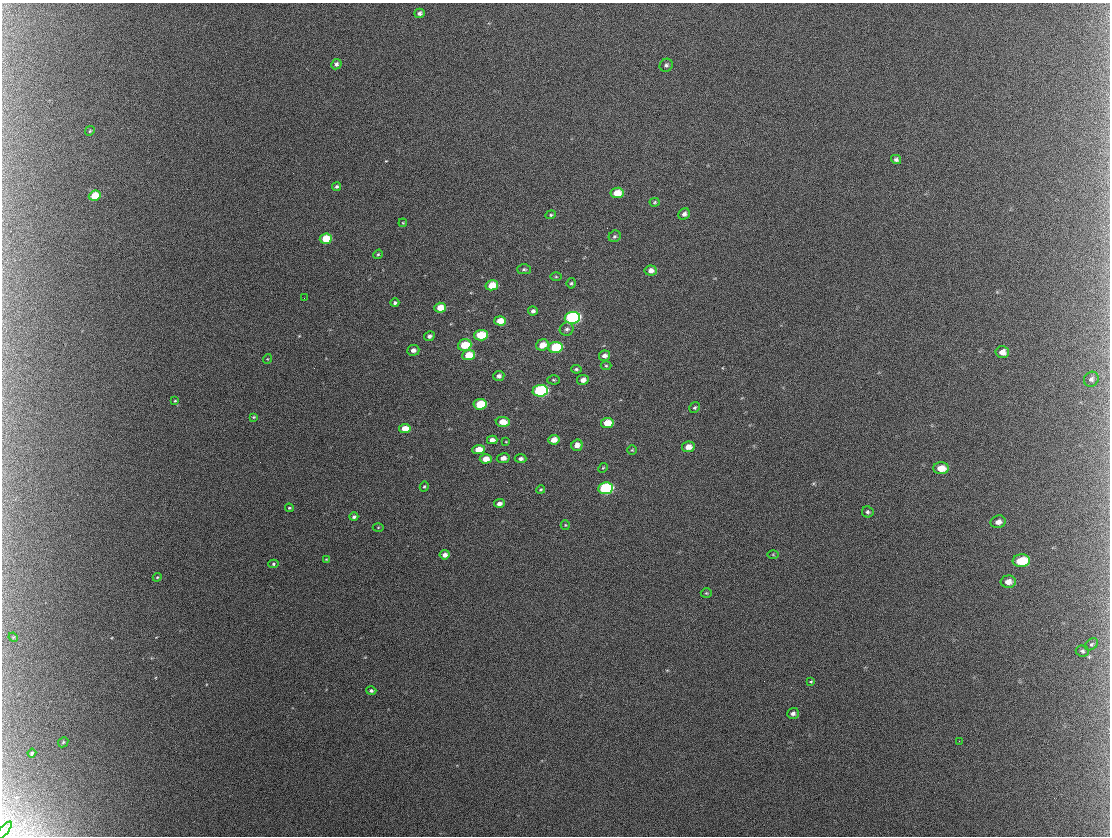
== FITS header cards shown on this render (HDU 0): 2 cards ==
NAXIS1  =                 1108 / length of data axis 1
NAXIS2  =                  834 / length of data axis 2

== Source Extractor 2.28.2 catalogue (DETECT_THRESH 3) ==
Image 1108 x 834 px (HDU 0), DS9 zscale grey, 1 PNG px = 1 image px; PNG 1112 x 838 px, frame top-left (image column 1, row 834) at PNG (2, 3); each listed source drawn as its Kron ellipse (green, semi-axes under 4 px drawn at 4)
Background 3270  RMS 41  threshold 123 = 3 sigma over >= 5 px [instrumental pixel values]
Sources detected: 91; all 91 listed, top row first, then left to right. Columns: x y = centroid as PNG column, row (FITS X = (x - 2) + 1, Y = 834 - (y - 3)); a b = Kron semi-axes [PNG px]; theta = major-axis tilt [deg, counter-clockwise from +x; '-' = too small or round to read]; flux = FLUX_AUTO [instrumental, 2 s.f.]
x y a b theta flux
420 13 5 4 - 8200
336 64 5 5 - 7800
666 65 7 6 - 7000
90 131 5 4 - 3500
896 159 5 4 - 6000
337 187 4 4 - 5200
617 193 7 5 8 43000
95 196 6 5 - 66000
655 202 5 4 - 3700
684 214 6 5 - 10000
551 215 5 4 - 3700
403 223 4 3 - 2400
615 236 6 5 - 5100
326 239 6 5 - 86000
378 254 5 4 - 3500
524 269 7 5 0 4900
651 271 6 5 - 16000
556 277 6 4 -1 2900
571 283 5 4 - 4000
492 285 6 5 - 61000
304 298 2 2 - 1300
395 303 4 3 - 6000
440 308 6 5 - 43000
533 311 5 4 - 8500
572 318 7 6 - 550000
500 321 6 4 -1 33000
567 329 7 6 - 8100
481 335 7 5 4 100000
429 336 5 4 - 9200
465 345 7 5 20 90000
542 345 6 5 - 33000
555 347 7 5 7 150000
413 350 6 5 - 13000
1002 352 7 6 - 20000
469 355 6 5 - 67000
604 356 6 5 - 13000
267 359 5 3 - 2300
606 366 5 3 - 3300
576 369 5 4 - 4800
499 376 5 5 - 9300
1091 379 8 7 - 8600
553 380 6 4 -2 3900
583 380 6 5 - 18000
540 391 7 6 - 430000
175 401 4 3 - 2500
480 404 6 5 - 100000
695 407 6 5 - 4300
254 417 4 3 - 3100
503 422 7 5 -9 37000
607 423 6 5 - 51000
405 428 6 4 9 37000
492 440 5 4 - 12000
554 440 6 4 7 30000
506 442 4 2 - 1800
577 445 6 5 - 17000
688 447 6 5 - 25000
478 450 6 4 3 42000
632 450 5 5 - 3100
503 458 6 5 - 16000
486 459 6 4 2 30000
521 459 6 4 -3 8900
603 468 5 4 - 3100
941 468 8 6 0 41000
424 486 5 4 - 3600
605 488 7 6 - 350000
541 490 4 3 - 3300
499 503 5 4 - 13000
289 508 4 3 - 3100
868 512 6 5 - 5900
354 517 4 4 - 6200
998 522 8 6 16 16000
565 525 5 4 - 3000
378 527 5 3 - 2400
773 554 5 3 - 2800
445 555 5 4 - 15000
326 559 4 2 - 2200
1021 561 8 6 5 85000
273 564 5 4 - 4200
157 577 4 4 - 2600
1008 582 7 6 - 20000
706 593 5 4 - 3600
13 637 5 4 - 2500
1091 644 7 5 39 5000
1082 651 6 5 - 5200
811 682 4 4 - 3100
371 691 5 4 - 6400
793 713 6 5 - 8400
959 741 2 2 - 1900
63 742 6 4 47 3600
32 753 4 3 - 5100
4 830 11 3 50 6800